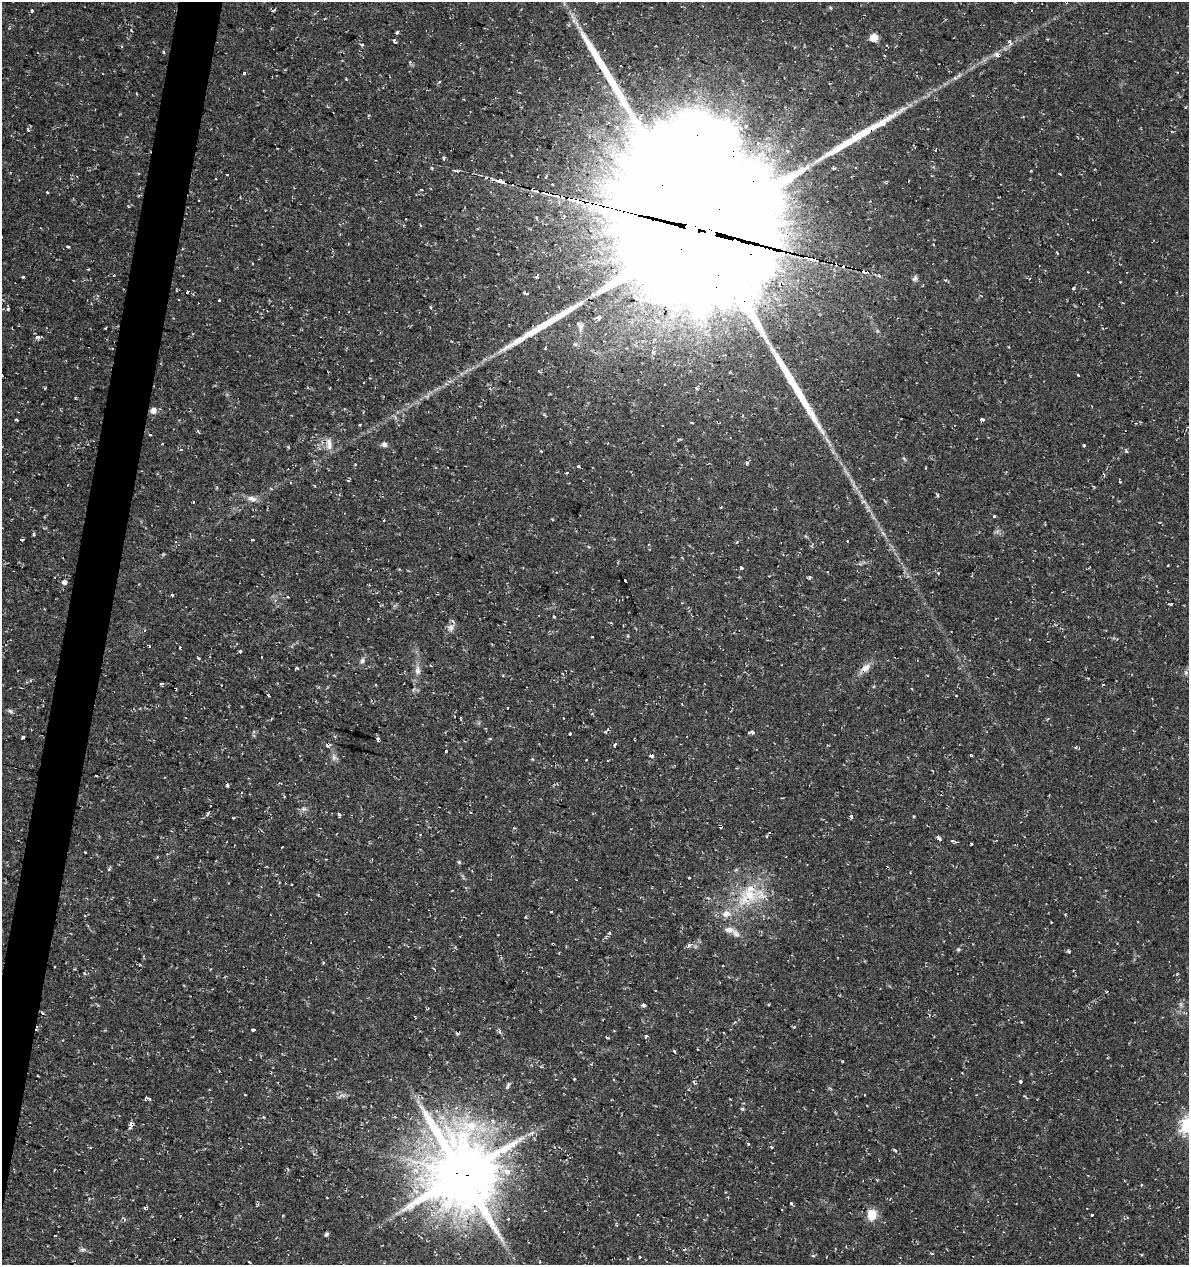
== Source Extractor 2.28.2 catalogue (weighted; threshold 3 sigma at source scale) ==
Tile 7 of 4 x 4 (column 3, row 2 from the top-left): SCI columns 2655-3841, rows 2527-3789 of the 5249 x 5063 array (HDU 1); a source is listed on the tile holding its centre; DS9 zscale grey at full resolution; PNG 1191 x 1267 px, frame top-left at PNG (2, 2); no overlay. Shown black and unused: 3% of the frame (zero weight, under 2 of 3 exposures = <1% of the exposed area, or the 3 px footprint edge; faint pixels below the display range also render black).
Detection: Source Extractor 2.28.2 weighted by HDU 2 'WHT'; one run over the whole footprint, this tile lists its part. Background 0.0333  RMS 0.0042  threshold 0.0187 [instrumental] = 3 sigma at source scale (4.5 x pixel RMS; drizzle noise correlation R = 1.50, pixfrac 1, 0.0396/0.0396 arcsec/px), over >= 5 px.
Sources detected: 270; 62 cosmic-ray / hot-pixel residue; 10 long thin detections or spike segments (spike, bleed or trail) — not listed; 5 inside a brighter listed object's ellipse — not listed separately; the other 193 listed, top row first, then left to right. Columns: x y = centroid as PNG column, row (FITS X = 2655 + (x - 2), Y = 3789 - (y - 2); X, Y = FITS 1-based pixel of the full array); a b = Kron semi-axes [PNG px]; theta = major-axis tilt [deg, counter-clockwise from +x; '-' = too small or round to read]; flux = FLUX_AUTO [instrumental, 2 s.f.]
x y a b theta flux
1066 2 3 2 - 0.52
830 8 5 3 - 0.41
32 10 4 3 - 1.4
274 10 6 3 26 0.58
574 19 7 4 89 1.2
9 28 3 3 - 0.36
397 32 4 3 - 0.52
874 38 5 5 - 11
394 41 5 4 - 0.71
1010 42 9 5 -74 1.1
362 45 5 4 - 0.58
164 52 3 3 - 0.71
998 55 5 4 - 3.5
410 62 4 4 - 0.56
1177 72 3 2 - 0.3
244 73 3 3 - 3.6
346 79 3 3 - 1.5
439 82 4 3 - 0.52
861 91 3 3 - 0.45
746 126 3 3 - 1.7
28 129 4 4 - 1.2
865 132 72 10 31 18
1172 132 3 2 - 0.48
758 143 4 4 - 0.93
277 148 2 2 - 0.43
444 158 4 3 - 0.61
833 169 4 3 - 0.74
1059 174 3 3 - 0.8
227 175 3 3 - 0.66
486 177 3 2 - 0.71
546 177 3 2 - 1.2
500 180 4 3 - 290
553 184 3 3 - 0.74
421 190 3 2 - 0.52
47 192 3 3 - 1.2
545 192 7 4 -26 2.5
199 200 3 3 - 0.65
564 216 5 3 - 0.62
701 230 67 56 -65 30000
786 234 7 5 19 2.8
67 247 3 3 - 2
1057 253 4 2 - 0.36
864 272 5 3 - 1.4
879 276 4 4 - 0.76
23 277 3 3 - 0.76
537 277 3 3 - 3
915 278 8 6 63 1.1
1120 282 3 3 - 0.74
1073 288 3 3 - 3.1
188 292 3 3 - 4.2
219 300 3 3 - 0.92
431 307 4 3 - 0.59
8 308 4 3 - 1.2
599 317 4 3 - 6.1
580 326 14 9 -79 2.6
13 328 4 3 - 1.3
38 337 5 3 - 2.6
452 341 3 2 - 0.48
1009 347 3 2 - 0.44
545 348 4 3 - 0.41
2 375 3 3 - 3.9
1078 375 3 2 - 1.6
364 383 3 3 - 2.1
665 385 3 3 - 0.71
153 410 6 6 - 2.9
544 415 5 3 - 0.48
16 420 3 3 - 2.3
981 420 4 3 - 6.3
692 423 4 2 - 0.69
360 425 3 3 - 0.92
162 443 3 2 - 0.48
329 444 16 8 -79 3.4
384 444 7 6 - 1.3
1084 446 3 3 - 0.66
181 449 4 4 - 0.63
541 451 3 2 - 0.45
1126 451 5 4 - 0.61
747 463 5 4 - 0.81
578 466 3 3 - 1.6
349 480 4 3 - 0.57
1120 482 3 2 - 0.53
937 494 6 3 -54 0.56
252 499 14 7 -16 2.4
193 502 3 2 - 0.52
721 507 3 2 - 0.96
994 516 3 3 - 7.9
384 520 3 2 - 0.32
34 534 5 3 - 0.47
252 539 3 3 - 2.1
21 540 3 3 - 1.4
847 541 3 2 - 0.8
649 545 3 3 - 0.8
741 567 3 3 - 2.4
827 572 3 2 - 0.38
938 573 3 3 - 0.79
739 577 3 3 - 0.35
809 577 4 3 - 0.83
625 580 4 3 - 9.1
64 582 5 4 - 1.7
288 597 3 3 - 0.64
1171 604 3 3 - 0.8
554 617 3 3 - 0.42
451 628 10 9 - 2.1
592 637 3 3 - 0.86
240 651 3 3 - 1.2
199 658 3 3 - 0.71
362 660 9 6 66 1.3
431 666 3 3 - 0.47
297 668 3 3 - 1.6
865 668 15 8 45 3.3
418 671 13 7 -86 2.5
1186 673 6 6 - 0.82
162 684 3 3 - 1.2
175 689 4 3 - 1.2
191 694 3 2 - 0.59
269 695 3 3 - 1.9
956 695 3 2 - 0.57
10 711 9 4 -19 0.92
608 729 4 3 - 0.54
752 732 7 4 -9 0.82
570 734 3 3 - 1.2
23 737 4 3 - 4.3
490 739 5 3 - 0.43
635 739 3 3 - 1
378 740 4 3 - 2.8
328 744 4 3 - 3.1
615 745 4 3 - 3.8
1076 747 4 4 - 0.62
446 751 3 3 - 2.2
652 755 3 3 - 12
971 755 3 2 - 0.37
334 757 10 6 -77 1.5
532 759 5 3 - 0.4
587 760 3 3 - 0.98
608 761 2 2 - 0.41
227 785 3 3 - 2.4
470 812 3 3 - 1.7
339 815 5 3 - 2
233 818 3 3 - 0.92
939 838 5 3 - 2.2
952 841 4 3 - 2
971 843 3 3 - 0.67
282 847 3 2 - 0.54
85 852 3 2 - 0.29
459 862 5 4 - 0.54
689 878 2 2 - 0.49
749 895 30 17 -27 16
551 912 3 2 - 0.59
726 914 11 9 4 3.3
526 917 3 3 - 0.55
1051 922 3 2 - 0.3
729 930 13 8 -3 2.6
609 933 5 4 - 0.67
553 944 3 3 - 1
958 949 5 4 - 0.6
1068 951 5 4 - 0.57
323 962 3 2 - 0.61
723 966 3 3 - 0.65
84 973 5 3 - 0.37
1177 974 5 3 - 0.41
1181 1004 7 4 -71 0.81
643 1005 4 3 - 5.2
43 1013 6 4 -39 0.58
794 1027 4 3 - 0.56
253 1030 4 3 - 1.3
614 1031 4 2 - 0.32
646 1036 3 3 - 3.2
607 1038 4 2 - 0.46
674 1051 3 3 - 1.1
574 1079 3 2 - 0.63
1020 1082 3 3 - 3
245 1095 3 3 - 1.4
147 1097 6 3 -28 2.9
742 1109 5 4 - 0.5
394 1116 3 3 - 0.91
131 1124 6 4 67 3.7
748 1144 3 3 - 0.9
91 1147 3 2 - 0.43
894 1150 5 3 - 0.51
462 1174 23 21 -67 3100
1141 1185 3 3 - 0.84
791 1203 3 3 - 1.4
146 1208 3 3 - 3.2
872 1215 6 6 - 13
1092 1215 3 3 - 1
282 1216 3 2 - 0.41
124 1219 6 4 -74 0.84
326 1234 7 4 38 0.75
83 1250 8 5 -4 1
932 1253 4 3 - 0.61
813 1256 6 3 -2 0.52
640 1257 3 3 - 1.1
539 1262 3 2 - 0.42
Overlapping masked pixels (flux is a lower limit): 22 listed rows (the first 20) at x y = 1066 2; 998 55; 861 91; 865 132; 500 180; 545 192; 701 230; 786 234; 864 272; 13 328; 329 444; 865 668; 175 689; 191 694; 635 739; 378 740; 328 744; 652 755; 553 944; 131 1124
Isophote crosses this tile's border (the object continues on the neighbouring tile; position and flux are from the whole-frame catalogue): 2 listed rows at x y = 1066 2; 2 375
Unlisted compact peaks at least as high as the median listed source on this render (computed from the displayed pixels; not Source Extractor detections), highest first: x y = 689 945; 842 1061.